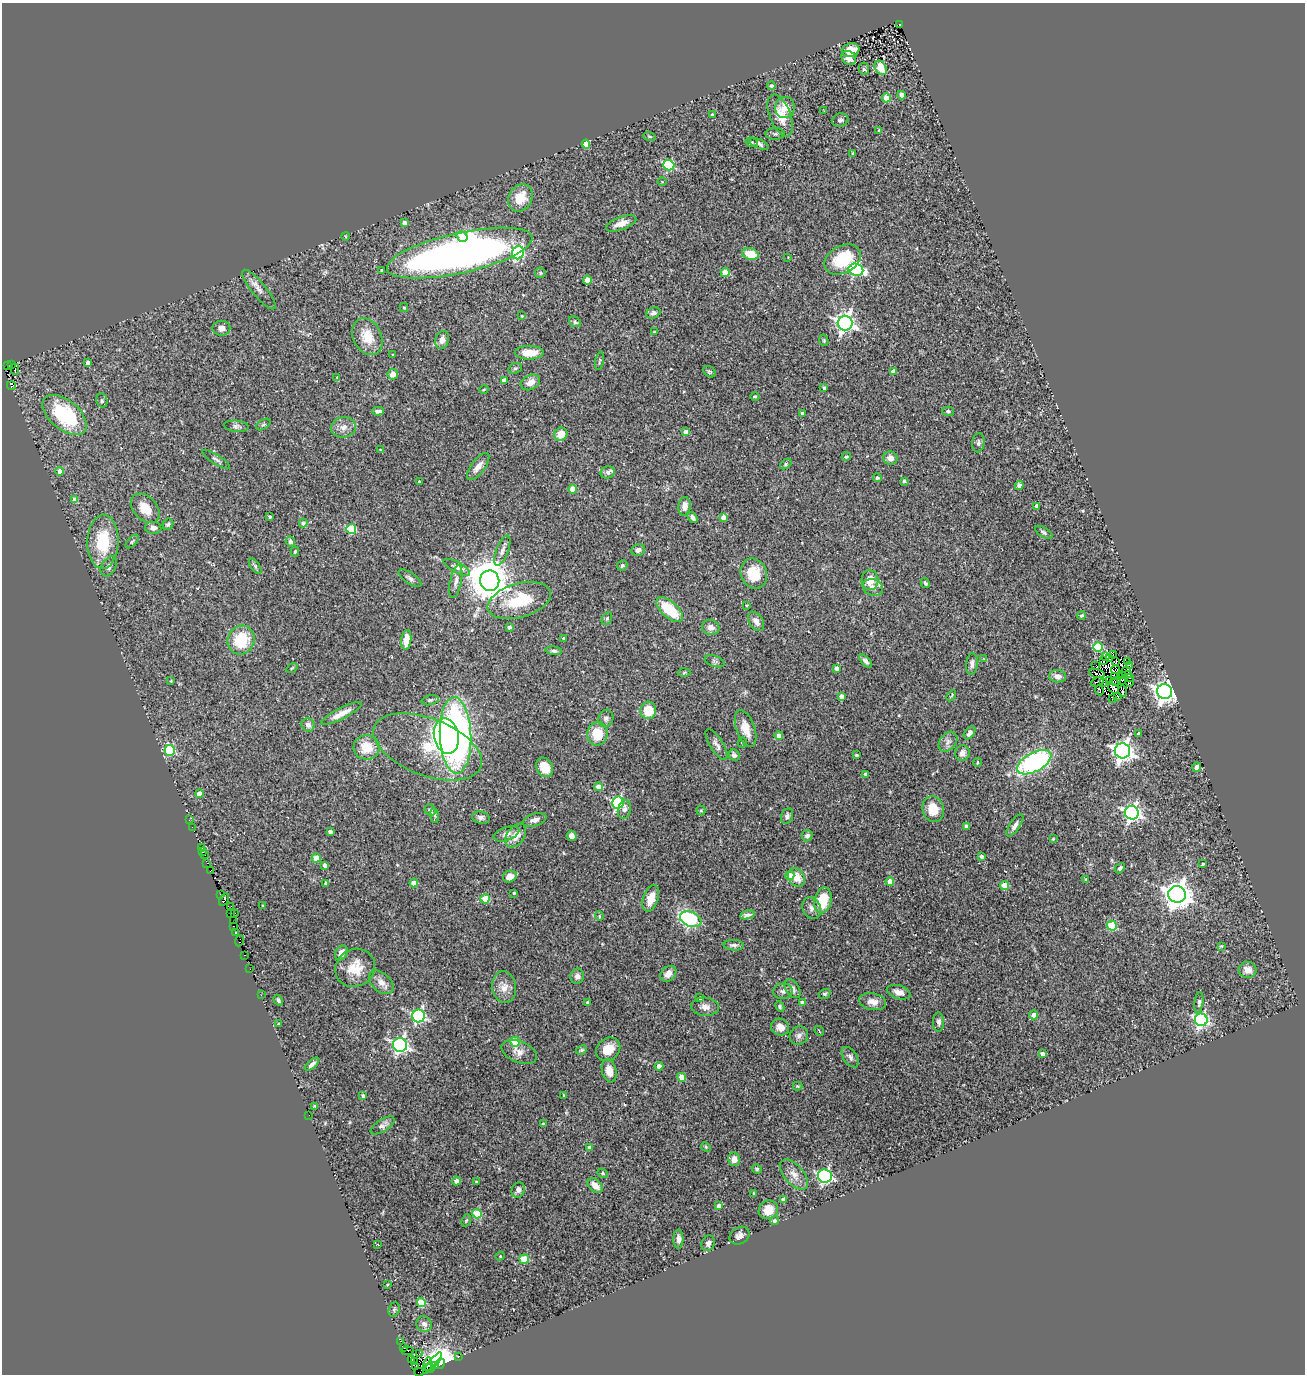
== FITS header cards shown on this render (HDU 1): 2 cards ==
NAXIS1  =                 1303
NAXIS2  =                 1372

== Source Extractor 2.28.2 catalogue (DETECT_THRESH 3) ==
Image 1303 x 1372 px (HDU 1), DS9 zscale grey, 1 PNG px = 1 image px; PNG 1307 x 1376 px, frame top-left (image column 1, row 1372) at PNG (2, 3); each listed source drawn as its Kron ellipse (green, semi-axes under 4 px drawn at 4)
Background 0.0949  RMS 0.02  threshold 0.0607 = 3 sigma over >= 5 px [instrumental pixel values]
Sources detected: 359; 10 with non-positive FLUX_AUTO (blend fragments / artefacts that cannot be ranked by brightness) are neither listed nor drawn; the other 349 listed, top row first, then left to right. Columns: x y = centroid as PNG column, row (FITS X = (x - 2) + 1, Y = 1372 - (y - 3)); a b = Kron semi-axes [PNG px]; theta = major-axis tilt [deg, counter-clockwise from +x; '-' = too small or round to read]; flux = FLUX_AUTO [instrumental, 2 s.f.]
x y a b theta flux
900 24 4 3 - 53
851 50 9 7 19 16
849 58 8 6 -39 12
881 68 8 5 -60 22
864 69 6 5 - 2.5
771 86 4 4 - 2.9
902 95 4 4 - 8.6
886 98 4 4 - 23
785 107 10 9 - 15
824 111 4 2 - 0.95
712 115 3 3 - 1.9
780 116 22 10 -68 26
840 120 8 6 13 3.5
879 130 4 3 - 1.8
775 134 9 6 0 3.4
649 136 6 4 -18 1.7
751 142 6 4 -11 2
586 144 4 4 - 18
759 144 10 4 -23 4.2
853 153 3 2 - 1.4
669 165 5 5 - 120
662 182 4 3 - 0.99
520 198 14 11 59 32
404 223 4 3 - 7
621 223 16 6 20 13
345 236 4 2 - 1
462 236 5 5 - 13
460 253 74 20 13 1000
518 253 6 6 - 150
750 254 8 5 -17 27
788 257 3 3 - 0.98
843 259 19 13 28 67
382 270 3 3 - 1.8
856 270 7 6 - 170
540 273 5 5 - 2.3
725 273 4 4 - 27
587 280 4 4 - 27
259 290 25 7 -51 11
404 307 4 4 - 2
653 313 7 5 24 4.5
522 316 3 3 - 1.1
575 322 6 5 - 2.8
845 323 7 7 - 670
221 328 9 7 0 6.7
654 332 4 3 - 1.4
367 337 19 14 -63 32
442 340 9 6 74 9.2
824 340 6 4 -71 1.9
529 353 14 7 0 20
393 355 3 3 - 1.7
600 361 9 4 79 2.2
88 363 4 4 - 4.9
11 364 4 2 - 1.3
7 366 3 2 - 11
515 368 7 5 20 2
15 369 6 3 90 17
893 371 4 4 - 9.8
709 372 7 5 -38 2.1
393 374 5 5 - 11
337 377 4 2 - 0.78
504 381 4 4 - 14
530 382 10 7 28 11
11 386 4 3 - 11
824 388 4 3 - 2.5
484 389 4 3 - 1.1
755 396 4 3 - 1.1
102 401 7 5 -78 2.6
378 411 6 3 -2 4.1
948 411 5 5 - 3
803 414 4 3 - 5.7
65 415 26 14 -40 120
263 424 8 4 32 2.1
236 426 12 5 -5 4.4
343 427 12 10 12 11
686 432 4 4 - 13
561 434 7 6 - 17
978 443 10 6 84 4.1
380 450 3 2 - 0.97
846 457 4 4 - 2.5
890 458 7 6 - 9.9
216 459 16 4 -32 4.3
786 464 6 4 38 1.8
478 466 16 6 53 12
59 471 4 4 - 7.9
608 472 7 6 - 4.6
877 478 4 4 - 3
904 481 4 3 - 3.7
419 482 3 3 - 2.7
1019 486 4 4 - 6.8
573 489 4 4 - 25
75 500 4 4 - 12
684 506 9 6 85 9.4
1037 506 4 3 - 4.4
145 508 17 11 -48 25
270 517 3 3 - 2.6
693 517 6 4 -56 4.8
724 517 4 4 - 13
303 523 4 4 - 3.5
168 524 6 5 - 2.8
153 528 8 6 -2 6.5
351 529 5 5 - 77
1044 532 10 4 -34 3.2
132 541 8 4 48 1.9
290 541 5 4 - 3.3
103 542 27 15 89 64
502 550 16 6 69 6.3
638 550 7 5 10 5
295 551 5 4 - 1.9
622 565 5 5 - 2.9
109 566 11 7 59 5.2
255 566 9 4 -55 2.8
457 567 15 5 -28 5.8
754 574 15 13 -67 37
410 578 13 5 -35 4.8
870 580 10 8 -87 19
456 581 17 5 78 7.7
490 581 10 9 - 4800
925 583 5 4 - 2.4
873 587 10 8 -21 8.7
519 600 32 17 16 65
747 605 4 3 - 1.1
670 609 16 8 -40 48
1081 615 4 3 - 2.5
607 618 7 4 64 2.3
756 621 11 7 -57 8.4
509 627 4 3 - 3.4
711 627 9 7 -13 8.1
563 638 3 3 - 1.2
241 640 15 13 65 53
406 640 10 5 83 20
1098 647 5 5 - 80
554 651 8 4 -7 3.2
1113 654 4 3 - 6.4
1105 656 3 2 - 2.8
984 659 4 4 - 1.1
1110 659 2 2 - 1.8
1103 660 4 2 - 1.2
714 661 10 5 -18 3.5
866 661 8 4 -47 4.9
1116 662 3 2 - 2.2
1128 662 3 2 - 2.3
972 664 11 6 86 6
1096 665 3 2 - 2
1129 665 4 3 - 3.9
292 668 6 3 37 1.3
836 668 4 3 - 6.4
1115 669 4 2 - 1.6
1126 671 5 2 - 2.3
684 672 6 4 3 1.9
1097 673 8 3 -14 7.3
1123 675 3 2 - 1.1
1128 675 3 2 - 0.24
1058 676 8 6 -3 8.3
1114 676 4 3 - 4.1
1130 677 2 2 - 0.86
1109 680 4 2 - 0.15
1122 680 4 2 - 1.5
171 681 4 4 - 1.1
1115 681 5 2 - 2
1097 682 7 2 24 0.7
1104 682 3 2 - 2.6
1130 682 5 3 - 3.6
1113 688 6 4 -37 0.37
1099 690 5 2 - 2.3
1122 691 6 2 -84 2
1165 692 7 7 - 950
841 696 4 4 - 8.1
951 696 6 2 59 1.4
1118 697 3 2 - 1.2
1113 698 3 2 - 1.6
430 700 8 5 14 2.9
648 710 9 8 - 36
342 713 22 5 27 15
606 718 8 7 - 4.7
308 725 7 6 - 5.5
746 729 19 9 -71 21
969 733 7 4 54 7.7
1139 733 4 3 - 1.8
597 734 12 10 86 32
455 735 38 15 -88 520
446 736 18 12 -79 390
779 736 4 4 - 14
742 742 5 4 - 1.8
948 742 11 8 50 7.1
716 745 18 6 -58 6.8
367 747 13 12 - 29
428 747 57 28 -21 81
170 750 5 5 - 88
1122 751 8 7 - 810
962 753 8 7 - 8.3
734 755 6 5 - 5.5
856 755 3 3 - 2.1
977 762 4 3 - 1.5
1034 762 19 9 28 240
545 767 10 8 -63 20
1197 767 4 4 - 14
865 774 3 3 - 3.1
599 787 4 4 - 17
199 794 4 4 - 16
618 803 6 6 - 210
933 809 13 10 -76 27
430 810 6 5 - 4.4
624 810 9 6 80 7.1
701 811 5 4 - 1.7
1132 813 7 7 - 500
435 815 7 4 -82 2.2
787 816 8 5 67 4.3
481 818 9 6 -10 4.8
189 820 2 2 - 1
534 820 12 6 15 6.8
1015 825 13 5 56 6.1
966 826 4 3 - 4.5
192 827 3 2 - 1.1
330 832 4 4 - 5.9
506 834 13 6 19 6.7
516 836 13 8 55 15
572 836 5 5 - 8.2
807 836 6 5 - 4.5
1053 839 3 3 - 1.2
202 848 3 2 - 3.5
202 852 3 2 - 3.3
205 855 3 2 - 4.2
981 856 4 3 - 3.6
316 858 4 4 - 27
207 863 2 2 - 6.8
1203 864 3 3 - 1.9
325 865 4 3 - 5.5
1120 868 6 4 49 2.7
210 871 3 2 - 30
510 876 7 5 22 11
790 876 4 4 - 20
796 877 10 7 -61 20
1086 879 4 3 - 1.9
890 881 4 4 - 18
326 883 4 4 - 4.2
414 883 4 4 - 22
1005 885 4 4 - 29
514 893 3 3 - 1.8
1177 894 9 8 - 1800
220 895 4 3 - 34
651 898 14 7 72 17
485 899 4 4 - 38
224 900 7 4 59 120
823 900 13 8 77 38
231 906 3 2 - 3.4
263 906 4 3 - 1.6
812 908 11 9 -67 7.1
235 913 2 2 - 13
230 914 2 2 - 1.7
747 915 7 4 12 5
599 916 5 4 - 1.5
691 919 11 7 -22 140
234 921 2 2 - 21
1112 925 5 5 - 78
233 927 4 2 - 13
236 933 4 2 - 4.6
239 941 6 2 68 8.8
734 945 10 5 -3 4.5
1221 946 4 4 - 1.2
341 953 8 6 62 8
245 955 3 3 - 89
355 968 20 18 31 29
250 969 2 2 - 0.55
1248 970 9 8 - 14
668 974 9 7 42 11
577 976 7 6 - 6.7
381 982 14 9 -42 11
504 987 16 12 -81 14
793 989 10 7 -56 7.2
783 991 10 7 5 5.2
899 992 12 6 -17 9.3
825 994 6 5 - 2.3
261 995 2 2 - 2.7
700 998 4 3 - 2.4
278 1000 6 4 -59 2.8
587 1002 3 3 - 1.4
802 1002 4 4 - 3.8
873 1002 14 8 -11 11
1199 1002 10 4 83 3.3
705 1007 14 9 -6 8.8
780 1007 5 4 - 1.9
1034 1015 4 4 - 13
418 1016 6 6 - 230
1201 1020 6 6 - 290
939 1022 9 5 -89 4.8
279 1024 3 3 - 1.8
780 1027 9 8 - 9.4
819 1031 5 2 - 0.93
799 1036 9 9 - 6.2
515 1042 5 4 - 50
400 1045 7 7 - 390
608 1049 13 10 41 22
581 1050 6 4 26 2.1
519 1052 19 10 -22 11
1042 1054 4 4 - 7.5
850 1057 11 6 -57 5.4
312 1064 9 4 42 4.9
659 1066 4 4 - 7
609 1071 12 7 -77 16
682 1077 5 4 - 22
798 1086 5 4 - 1.4
564 1095 4 3 - 1.5
363 1096 3 3 - 4.4
315 1106 4 3 - 2
309 1115 2 2 - 1.4
543 1124 4 3 - 3.3
383 1125 13 6 32 5.2
706 1147 5 4 - 1.7
590 1148 4 4 - 5.6
734 1159 7 6 - 9.1
757 1169 5 4 - 2.1
603 1173 5 4 - 1.7
794 1174 18 10 -48 13
825 1176 7 6 - 260
456 1181 4 4 - 7.9
476 1182 3 3 - 1.5
595 1186 9 5 -42 15
518 1190 8 6 69 5.4
753 1193 3 2 - 1.1
784 1199 4 4 - 8.2
719 1206 4 4 - 10
768 1210 10 9 - 15
477 1214 5 4 - 50
466 1220 6 4 68 1.7
775 1221 4 4 - 3
739 1236 11 8 32 7.2
678 1239 9 5 -88 6.6
708 1243 8 6 63 4.8
378 1245 4 2 - 1
500 1256 5 4 - 1.6
524 1259 5 4 - 50
387 1284 4 3 - 1.3
421 1302 5 4 - 44
394 1309 7 5 70 2.8
424 1324 8 7 - 6.5
401 1341 3 2 - 180
403 1348 3 3 - 160
407 1351 6 3 5 110
419 1354 2 2 - 7.3
459 1356 3 2 - 2.9
412 1359 3 2 - 41
414 1362 4 2 - 25
433 1363 13 4 50 160
428 1364 7 4 82 290
440 1364 6 4 37 1100
416 1366 2 2 - 26
436 1366 3 2 - 99
430 1368 5 2 - 90
419 1372 4 2 - 40
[10 non-positive-flux detections neither listed nor drawn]